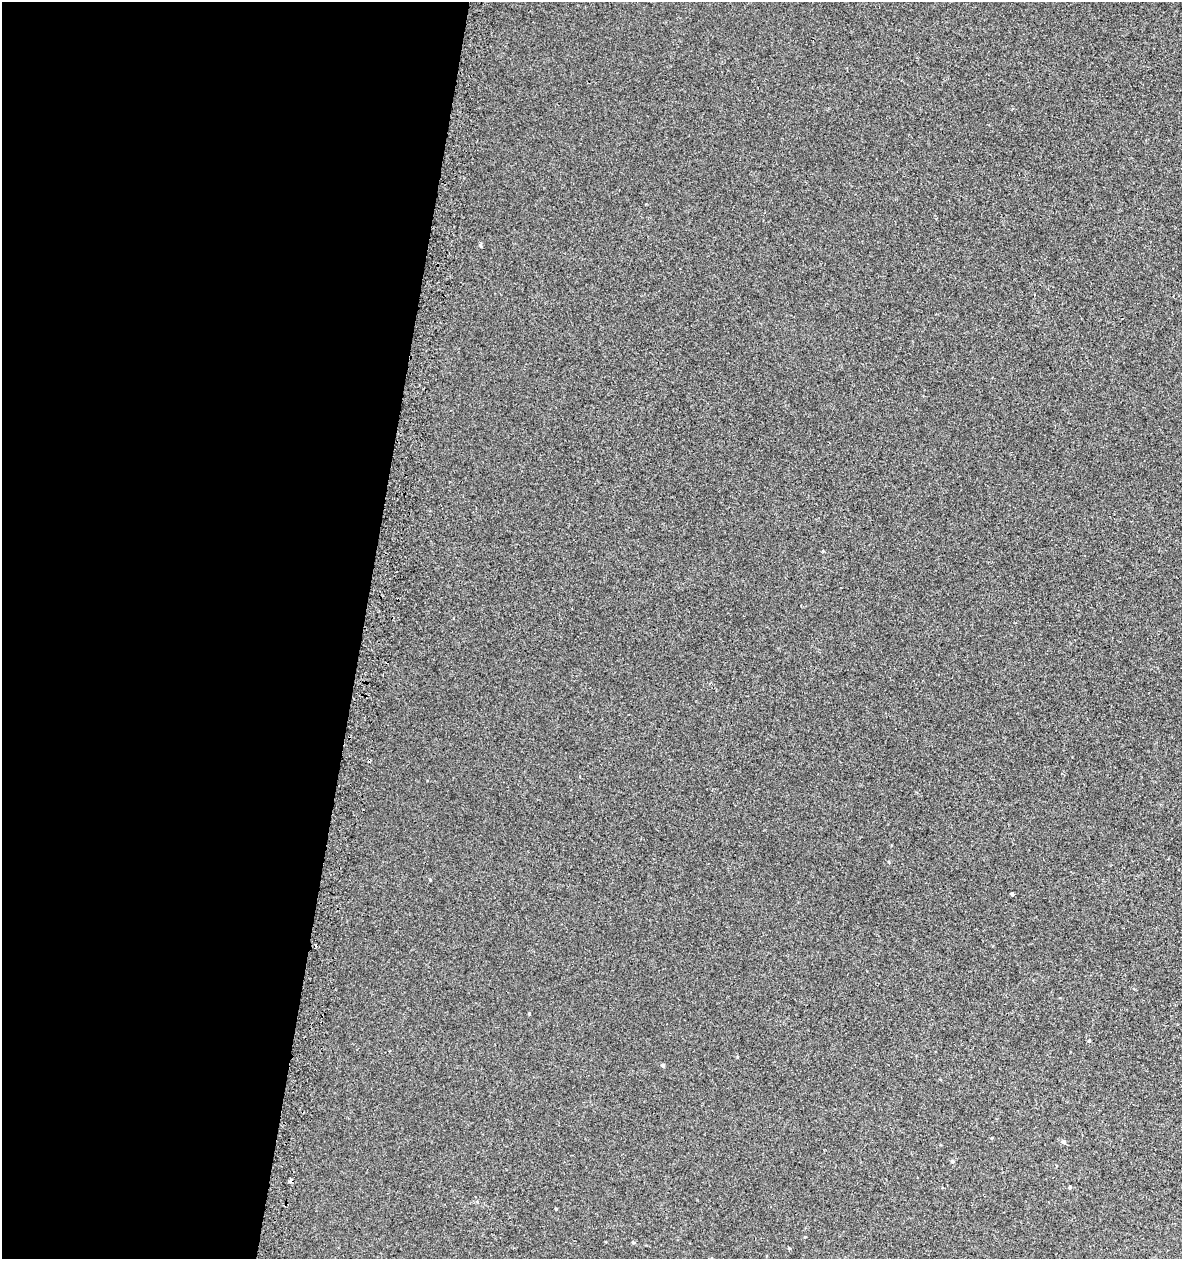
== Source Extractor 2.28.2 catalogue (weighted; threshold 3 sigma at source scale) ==
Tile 5 of 4 x 4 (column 1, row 2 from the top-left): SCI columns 332-1511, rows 2557-3813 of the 5318 x 5112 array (HDU 1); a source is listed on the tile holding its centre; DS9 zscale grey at full resolution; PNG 1184 x 1261 px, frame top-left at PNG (2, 2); no overlay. Shown black and unused: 31% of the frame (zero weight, under 2 of 3 exposures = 3% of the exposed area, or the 3 px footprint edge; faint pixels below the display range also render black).
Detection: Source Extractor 2.28.2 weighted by HDU 2 'WHT'; one run over the whole footprint, this tile lists its part. Background 0.00179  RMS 0.0054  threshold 0.0245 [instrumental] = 3 sigma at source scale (4.5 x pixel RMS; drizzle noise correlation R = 1.50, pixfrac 1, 0.0396/0.0396 arcsec/px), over >= 5 px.
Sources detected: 16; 2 cosmic-ray / hot-pixel residue — not listed; the other 14 listed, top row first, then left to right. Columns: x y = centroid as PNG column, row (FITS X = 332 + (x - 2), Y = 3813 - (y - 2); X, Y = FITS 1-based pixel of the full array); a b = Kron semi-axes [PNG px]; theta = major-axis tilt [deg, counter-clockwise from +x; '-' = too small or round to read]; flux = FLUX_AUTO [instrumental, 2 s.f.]
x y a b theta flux
480 245 5 5 - 0.71
823 551 4 3 - 0.38
430 880 4 3 - 0.43
1012 894 3 3 - 2.5
529 1014 4 3 - 0.41
1089 1041 4 4 - 0.53
663 1065 4 4 - 1.1
1063 1142 5 5 - 1.6
952 1161 5 5 - 1.1
290 1181 4 3 - 5.7
1070 1187 4 4 - 0.6
556 1209 3 3 - 0.46
789 1248 4 3 - 0.48
711 1258 4 3 - 0.67
Overlapping masked pixels (flux is a lower limit): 1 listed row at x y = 290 1181
Isophote crosses this tile's border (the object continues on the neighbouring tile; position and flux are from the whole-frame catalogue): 1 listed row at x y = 711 1258